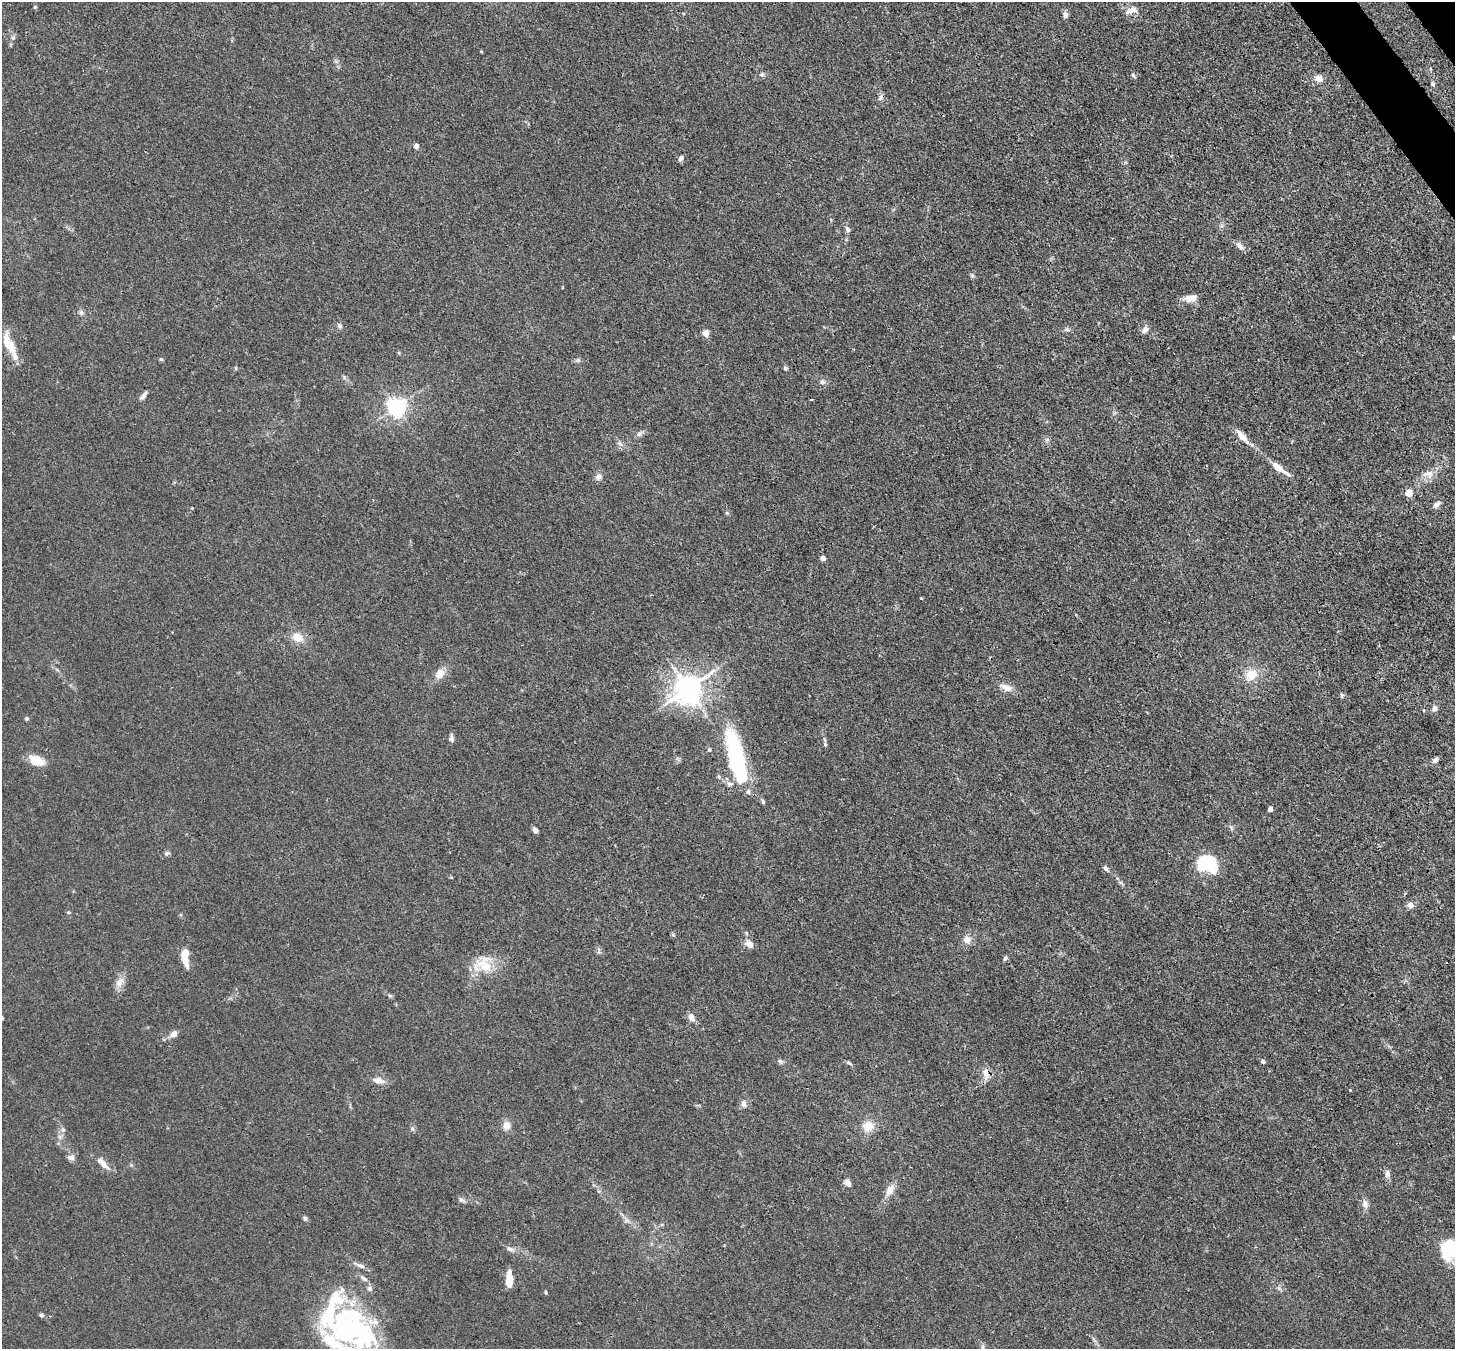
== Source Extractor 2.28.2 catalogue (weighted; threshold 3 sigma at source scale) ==
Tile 10 of 4 x 4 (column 2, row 3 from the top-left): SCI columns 1531-2983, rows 1692-3038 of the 5970 x 5942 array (HDU 1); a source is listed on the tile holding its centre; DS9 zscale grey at full resolution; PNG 1457 x 1351 px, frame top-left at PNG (2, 2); no overlay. Shown black and unused: <1% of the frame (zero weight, under 3 of 4 exposures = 7% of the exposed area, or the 3 px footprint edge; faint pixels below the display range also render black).
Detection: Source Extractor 2.28.2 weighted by HDU 2 'WHT'; one run over the whole footprint, this tile lists its part. Background 0.021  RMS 0.0029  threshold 0.0129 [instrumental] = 3 sigma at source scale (4.5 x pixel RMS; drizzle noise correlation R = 1.50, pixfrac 1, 0.05/0.05 arcsec/px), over >= 5 px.
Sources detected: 110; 6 inside a brighter object's white glare — not listed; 5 inside a brighter listed object's ellipse — not listed separately; the other 99 listed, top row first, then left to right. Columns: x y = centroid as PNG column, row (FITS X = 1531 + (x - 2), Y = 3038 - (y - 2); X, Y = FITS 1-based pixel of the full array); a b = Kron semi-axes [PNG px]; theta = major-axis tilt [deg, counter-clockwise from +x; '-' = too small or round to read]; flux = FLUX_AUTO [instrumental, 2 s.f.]
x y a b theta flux
35 7 5 4 - 0.35
1133 10 12 9 20 2
1065 15 8 6 -77 1
13 38 6 5 - 0.58
762 74 6 5 - 0.55
1133 75 7 4 -48 0.49
1318 78 10 8 -8 1.7
1433 84 5 5 - 0.48
880 97 9 5 46 0.8
416 146 5 5 - 1.1
681 158 8 5 53 0.75
848 229 7 5 -48 0.71
1239 246 10 7 -45 1.5
1190 298 17 8 7 2.7
81 312 7 5 69 0.66
339 326 7 6 - 0.67
1145 329 10 7 57 1.2
1067 330 7 4 0 0.57
706 333 7 7 - 1.6
1454 337 5 4 - 0.38
10 346 15 9 -51 4.3
161 359 5 4 - 0.37
578 360 5 5 - 0.5
785 368 6 5 - 0.54
822 382 7 7 - 0.81
143 396 11 6 43 0.97
396 407 6 6 - 120
639 434 8 6 48 0.84
1242 436 19 7 -47 3.3
1047 440 7 4 0 0.51
620 443 7 5 -48 0.77
1279 468 24 6 -36 3.7
1429 474 14 11 -22 2.4
598 477 9 8 - 1.3
1408 493 5 5 - 5.4
1436 504 10 6 43 1.2
823 558 4 4 - 1.8
297 637 12 10 -20 3.4
440 674 13 10 56 2.8
1251 675 18 15 41 4.7
1006 687 15 8 -25 2.3
688 689 9 8 - 360
1341 695 6 4 -88 0.43
1434 708 8 7 - 1.1
26 719 5 5 - 0.46
451 739 8 6 86 1
825 744 6 5 - 0.42
709 750 7 5 -89 0.5
735 756 60 18 -79 30
36 760 17 9 -25 4.8
1435 760 8 6 45 0.93
719 777 6 5 - 0.53
763 801 6 5 - 0.49
1270 809 4 4 - 1.5
535 830 6 5 - 1.3
167 853 8 5 9 0.61
1212 867 21 14 -75 8.8
1105 868 8 5 -42 0.82
1410 905 8 8 - 1.2
68 912 5 4 - 0.37
967 940 11 10 - 1.9
749 944 9 7 -46 2.4
599 951 10 3 79 0.45
185 955 18 7 -87 5.4
1005 959 7 5 63 0.49
484 965 25 21 -13 8.3
120 983 12 9 54 2.1
390 996 6 4 -19 0.43
691 1017 11 7 -58 1.5
2 1018 5 4 - 0.35
174 1034 7 6 - 2
780 1061 7 6 - 0.61
1263 1061 5 4 - 0.78
849 1063 7 4 -44 0.44
986 1073 16 8 -74 2.2
378 1080 14 7 -7 2
743 1104 9 7 -88 1.3
507 1125 9 9 - 2.1
868 1126 14 13 - 3.6
413 1129 7 4 -70 0.5
63 1130 6 5 - 0.58
71 1157 10 7 -2 1.1
103 1163 21 7 -45 2.5
1387 1174 12 7 81 1.1
848 1183 9 7 -61 1.2
890 1190 16 9 63 2.7
461 1200 10 4 -38 0.67
1365 1204 11 8 -79 1.4
305 1218 6 5 - 0.55
627 1220 11 5 -45 1.2
1450 1245 20 13 4 9
510 1249 13 6 -15 1.2
361 1266 11 6 -17 1.2
364 1279 13 5 -33 1
509 1280 16 6 -90 5
370 1288 7 6 - 0.91
545 1292 5 3 - 0.33
41 1315 7 5 -15 0.5
351 1329 59 31 -17 42
Overlapping masked pixels (flux is a lower limit): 2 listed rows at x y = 735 756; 986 1073
Isophote crosses this tile's border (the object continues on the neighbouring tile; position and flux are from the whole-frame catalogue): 3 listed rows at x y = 1454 337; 2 1018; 1450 1245